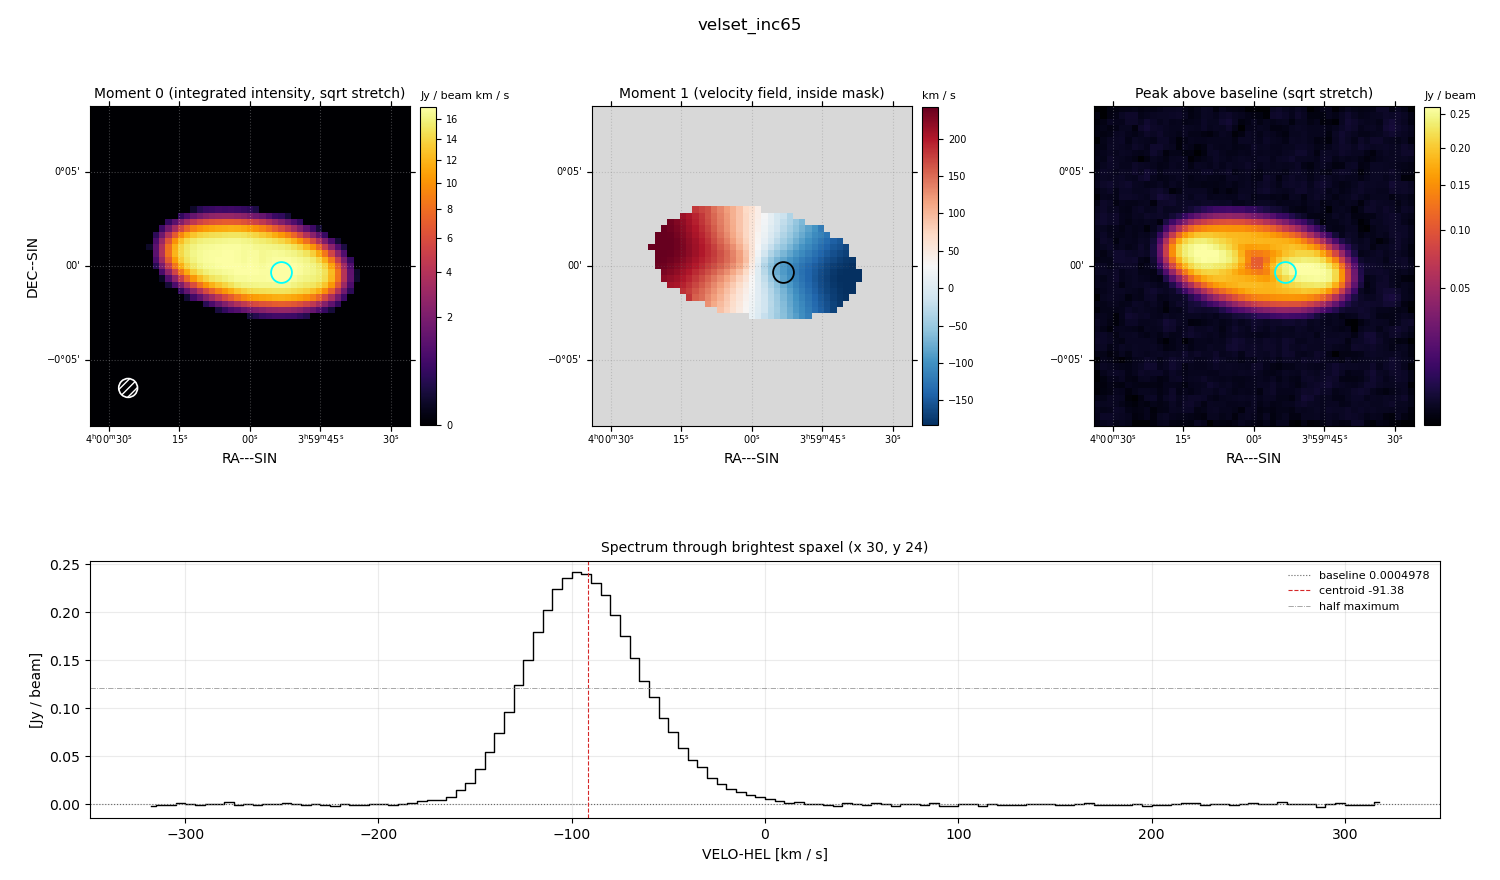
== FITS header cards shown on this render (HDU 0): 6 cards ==
OBJECT  = 'velset_inc65'
BUNIT   = 'JY/BEAM '           /
CTYPE1  = 'RA---SIN'           /
CTYPE2  = 'DEC--SIN'           /
CTYPE3  = 'VELO-HEL'           /
CUNIT3  = 'km/s    '           /

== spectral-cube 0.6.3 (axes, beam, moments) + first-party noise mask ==
SpectralCube HDU 0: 128 channels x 51 x 51 spaxels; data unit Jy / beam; figure title: velset_inc65
Units: BUNIT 'JY/BEAM' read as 'Jy/beam' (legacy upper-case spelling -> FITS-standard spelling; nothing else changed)
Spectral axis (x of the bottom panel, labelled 'VELO-HEL [km / s]'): -317 .. 317 km / s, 128 channels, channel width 5 km / s
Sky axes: RA---SIN/DEC--SIN; field 17' x 17' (20 arcsec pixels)
Beam (drawn as the hatched ellipse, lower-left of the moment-0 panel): BMAJ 60 arcsec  BMIN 60 arcsec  BPA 0 deg
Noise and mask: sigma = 1.0e-03 Jy / beam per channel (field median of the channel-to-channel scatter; agrees with the line-free scatter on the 2140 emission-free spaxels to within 1%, no correlation factor applied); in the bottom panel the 93 channels outside the line scatter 1.1e-03 Jy / beam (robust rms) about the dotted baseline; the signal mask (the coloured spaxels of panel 2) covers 18% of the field
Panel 1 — Moment 0 (line voxels x channel width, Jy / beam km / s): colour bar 0 .. 17.3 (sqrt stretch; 0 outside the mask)
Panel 2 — Moment 1 (intensity-weighted velocity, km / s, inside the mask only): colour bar -183 .. 242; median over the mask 28
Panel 3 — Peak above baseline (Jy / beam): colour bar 0.00177 .. 0.262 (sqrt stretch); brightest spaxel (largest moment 0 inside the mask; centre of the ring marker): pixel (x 30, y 24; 0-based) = FK5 03h59m54s -00d00m20s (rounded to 2 s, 20 arcsec steps: no finer than the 20 arcsec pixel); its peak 0.241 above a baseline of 0.0004978
Panel 4 — spectrum at that spaxel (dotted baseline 0.0004978 Jy / beam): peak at -97 km / s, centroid -91.38 km / s (red dashed line; intensity-weighted over the run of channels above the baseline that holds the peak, -190 .. 25 km / s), W50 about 70 km / s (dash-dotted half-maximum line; edge to edge of the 14 channels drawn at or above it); detected line -170 .. 5 km / s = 35 of 128 channels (27%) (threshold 4 sigma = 0.0041 Jy / beam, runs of >= 3 channels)